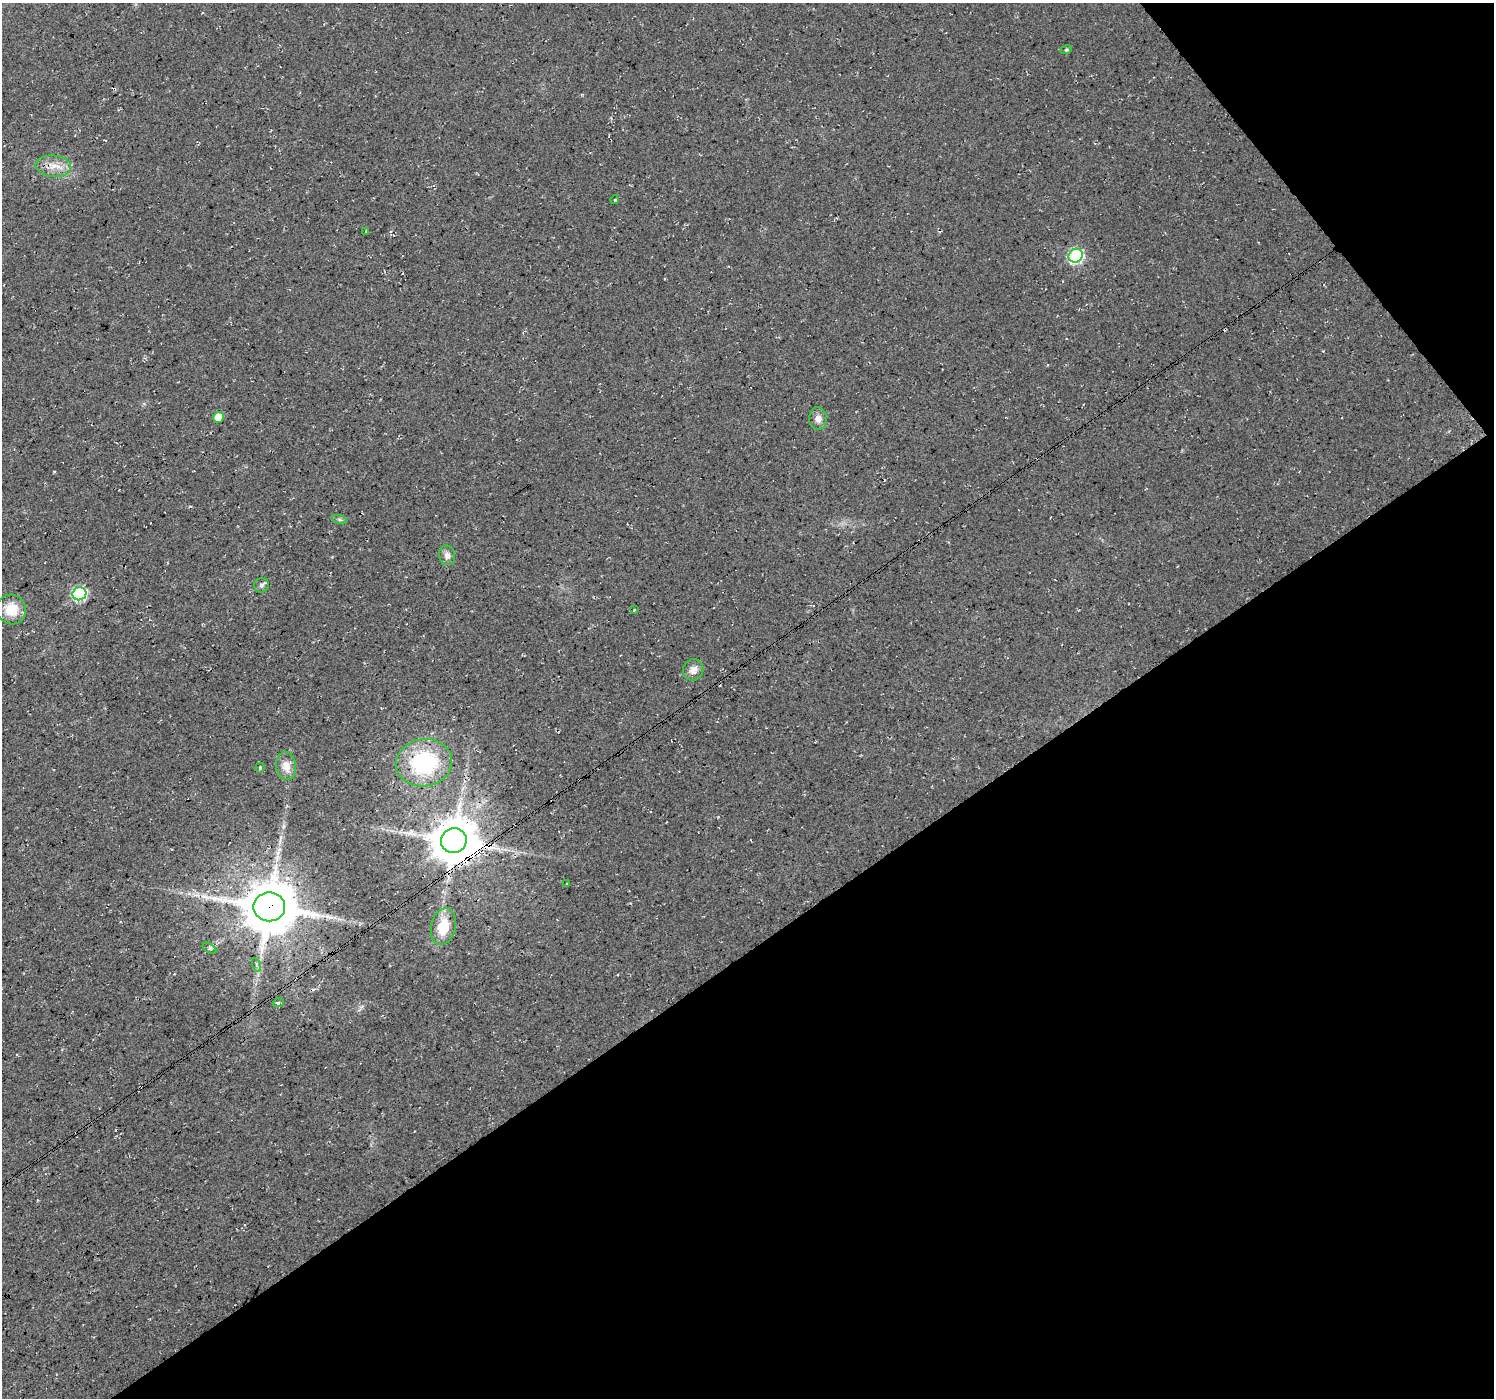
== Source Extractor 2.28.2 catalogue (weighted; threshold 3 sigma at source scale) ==
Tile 12 of 4 x 4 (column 4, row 3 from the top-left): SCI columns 4481-5972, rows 1593-2988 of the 5972 x 5912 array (HDU 1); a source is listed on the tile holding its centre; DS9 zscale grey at full resolution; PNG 1496 x 1400 px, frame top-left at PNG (2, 3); each listed source drawn as its Kron ellipse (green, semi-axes under 4 px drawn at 4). Shown black and unused: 36% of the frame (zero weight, under 3 of 4 exposures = <1% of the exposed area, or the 3 px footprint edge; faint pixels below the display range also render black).
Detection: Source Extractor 2.28.2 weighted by HDU 2 'WHT'; one run over the whole footprint, this tile lists its part. Background 0.0202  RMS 0.0055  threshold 0.0249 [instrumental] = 3 sigma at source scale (4.5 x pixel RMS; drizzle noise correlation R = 1.50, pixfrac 1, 0.0396/0.0396 arcsec/px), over >= 5 px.
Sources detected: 27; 2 cosmic-ray / hot-pixel residue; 1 long thin detection or spike segment (spike, bleed or trail) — neither listed nor drawn; the other 24 listed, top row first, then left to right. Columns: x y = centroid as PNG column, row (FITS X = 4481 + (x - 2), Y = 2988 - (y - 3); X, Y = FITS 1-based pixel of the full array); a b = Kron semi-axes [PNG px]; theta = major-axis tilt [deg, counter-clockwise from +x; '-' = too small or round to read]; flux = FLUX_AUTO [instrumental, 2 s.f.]
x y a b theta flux
1066 50 6 4 18 0.69
53 166 18 10 -5 6.9
614 200 4 3 - 0.62
366 231 3 3 - 0.53
1076 256 7 6 - 86
219 417 5 5 - 12
818 419 11 9 -88 3.5
340 520 8 3 -19 0.96
447 555 10 8 -73 2.9
261 585 7 7 - 1.6
79 594 7 6 - 82
11 610 15 14 - 12
634 610 3 2 - 0.44
693 670 11 10 - 4.2
424 763 28 23 8 55
286 766 14 10 -81 6
260 768 5 4 - 0.71
454 841 13 12 - 2200
567 883 3 2 - 0.47
269 907 16 14 0 3100
443 927 19 12 77 14
209 948 7 4 -33 1.1
256 965 7 4 -72 1.1
278 1003 5 3 - 0.69
Overlapping masked pixels (flux is a lower limit): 2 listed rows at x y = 454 841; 269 907